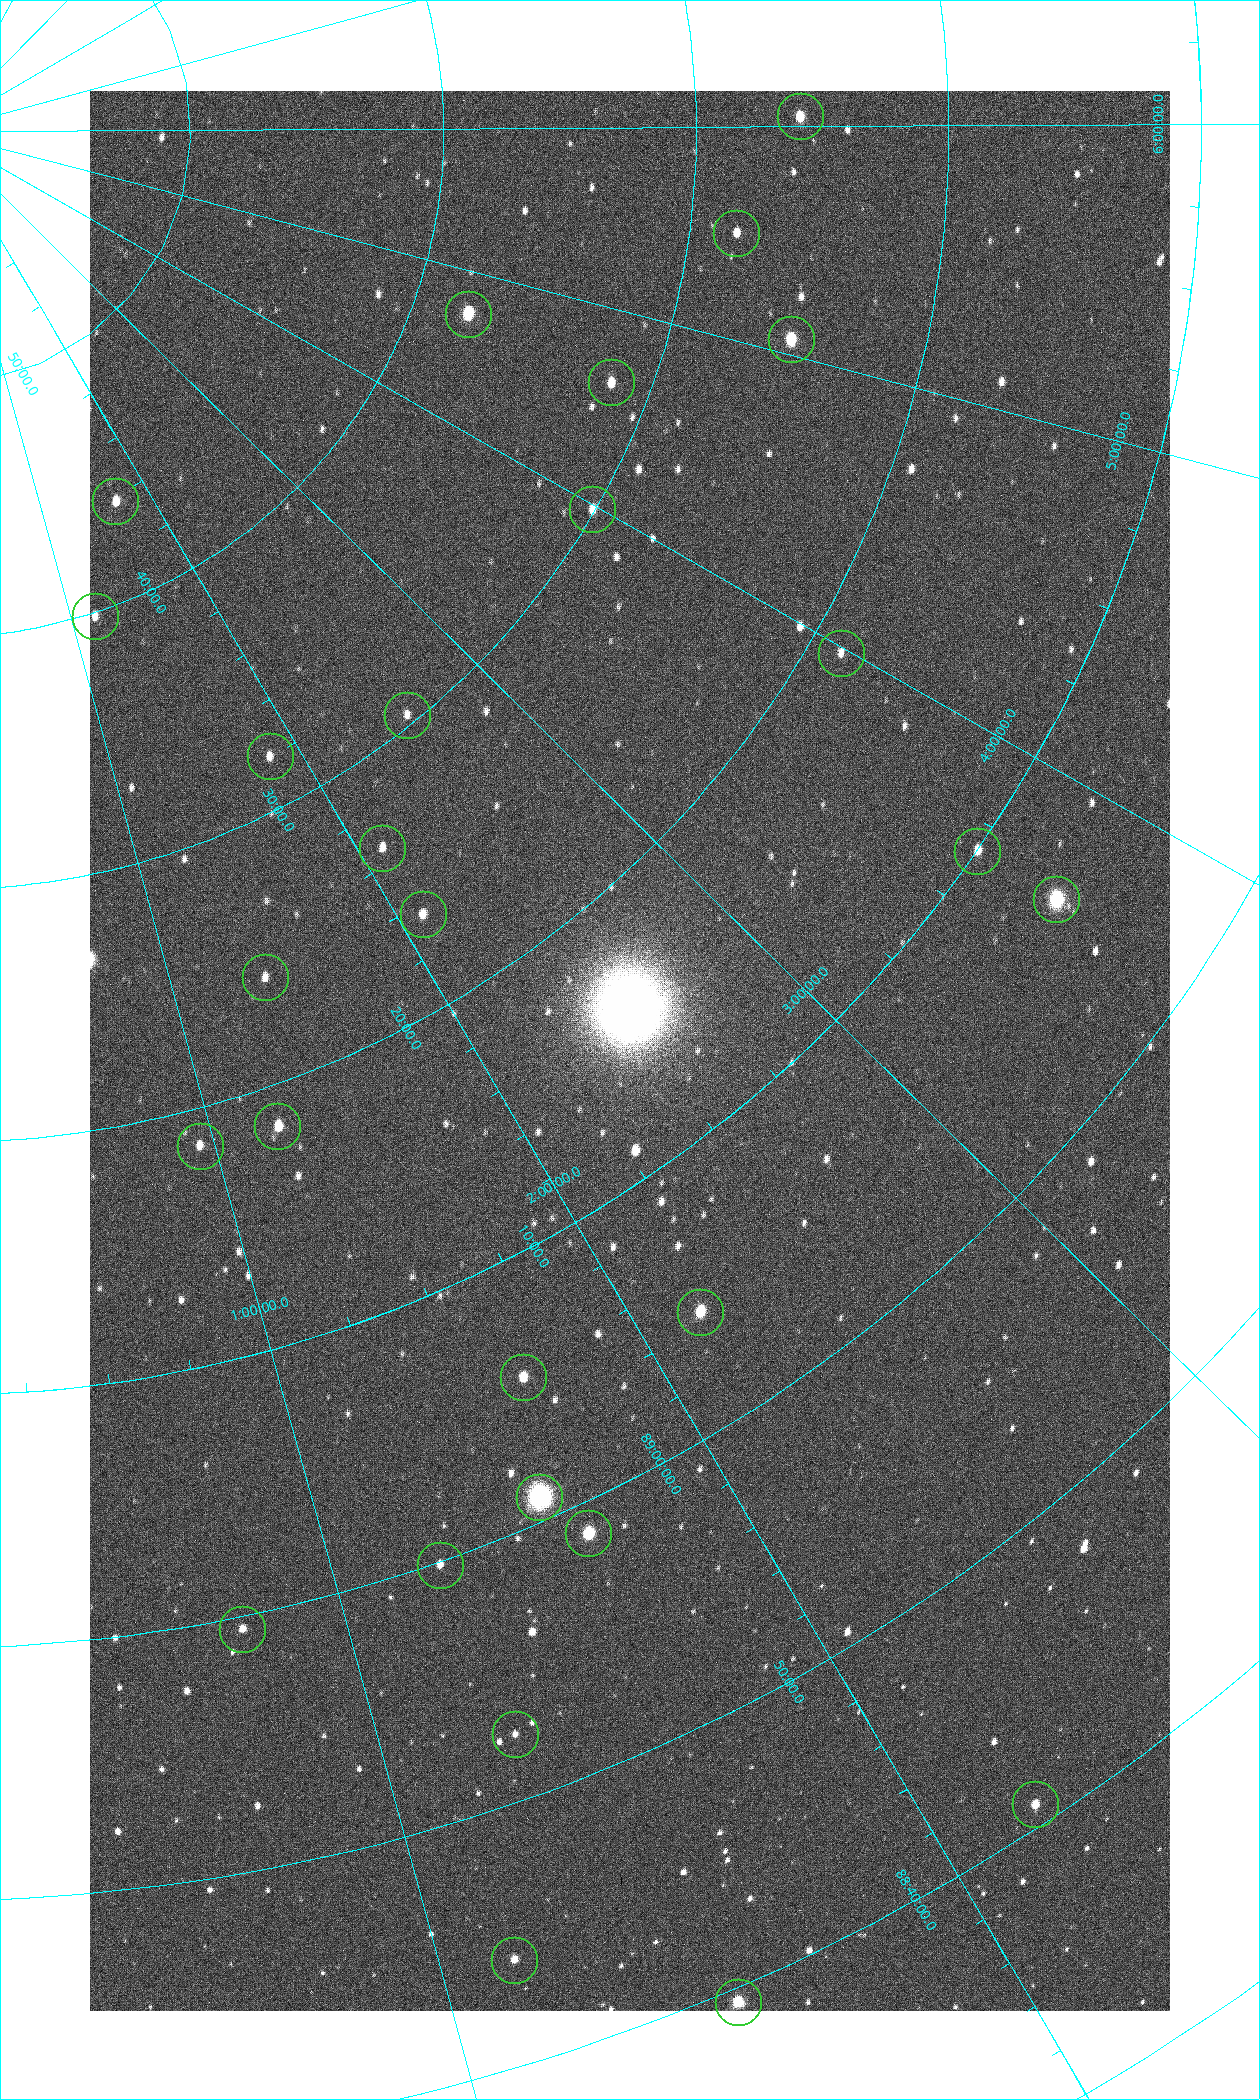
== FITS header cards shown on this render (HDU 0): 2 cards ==
NAXIS1  =                 1080 / length of data axis 1
NAXIS2  =                 1920 / length of data axis 2

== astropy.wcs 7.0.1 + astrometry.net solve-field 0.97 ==
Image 1080 x 1920 px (HDU 0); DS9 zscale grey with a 90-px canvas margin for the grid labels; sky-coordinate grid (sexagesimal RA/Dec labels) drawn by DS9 from the SOLVED WCS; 28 Tycho-2 reference stars matched to detected sources circled (green)
Header WCS: none
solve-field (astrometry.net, Tycho-2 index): SOLVED blind (the file carries no WCS)
Solved WCS: RA---TAN-SIP/DEC--TAN-SIP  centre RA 02:26:38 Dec +89:14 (36.66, +89.24 deg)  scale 2.37 arcsec/px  FOV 42.7' x 76.0'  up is +37 deg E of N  parity flipped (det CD > 0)
(file carries no celestial WCS; the grid is the blind solution)
Tycho-2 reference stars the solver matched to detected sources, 28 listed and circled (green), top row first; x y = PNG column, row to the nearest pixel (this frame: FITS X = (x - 90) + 1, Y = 1920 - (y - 91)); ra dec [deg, ICRS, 3 dp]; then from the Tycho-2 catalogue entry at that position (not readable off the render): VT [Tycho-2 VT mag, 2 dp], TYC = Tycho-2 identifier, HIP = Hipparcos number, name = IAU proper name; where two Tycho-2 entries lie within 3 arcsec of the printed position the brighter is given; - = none
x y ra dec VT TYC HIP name
800 116 90.669 +89.431 10.31 4630-104-1 - -
736 233 82.420 +89.469 11.69 4629-103-1 - -
468 314 70.692 +89.630 9.34 4629-37-1 - -
791 339 75.971 +89.421 9.41 4629-33-1 - -
611 382 69.250 +89.526 11.02 4629-45-1 - -
115 501 25.399 +89.729 11.04 4627-64-1 - -
592 509 59.681 +89.501 11.64 4628-48-1 - -
95 616 17.696 +89.664 11.87 4627-21-1 - -
841 653 59.678 +89.312 11.93 4628-44-1 - -
407 715 38.519 +89.506 12.22 4628-39-1 - -
270 756 27.685 +89.533 12.30 4627-91-1 - -
382 848 31.518 +89.444 11.89 4628-72-1 - -
977 851 55.017 +89.166 11.19 4628-70-1 - -
1056 899 55.225 +89.105 8.15 4628-68-1 17195 -
423 914 31.476 +89.392 11.96 4628-239-1 - -
265 977 20.865 +89.402 11.76 4627-105-1 - -
277 1126 18.559 +89.307 10.52 4627-75-1 - -
200 1146 14.190 +89.309 11.36 4627-74-1 - -
700 1312 32.549 +89.073 9.84 4628-149-1 - -
523 1377 24.867 +89.092 10.76 4627-125-1 - -
539 1497 23.461 +89.016 6.47 4627-259-1 7283 -
588 1533 24.587 +88.980 9.00 4627-86-1 - -
440 1565 19.000 +88.998 11.53 4627-46-1 - -
242 1629 11.209 +88.992 11.71 4627-72-1 - -
515 1734 19.495 +88.876 11.74 4627-109-1 - -
1035 1804 32.945 +88.680 10.72 4628-99-1 - -
514 1960 17.187 +88.735 11.22 4627-80-1 - -
738 2002 22.838 +88.657 9.18 4627-37-1 - -